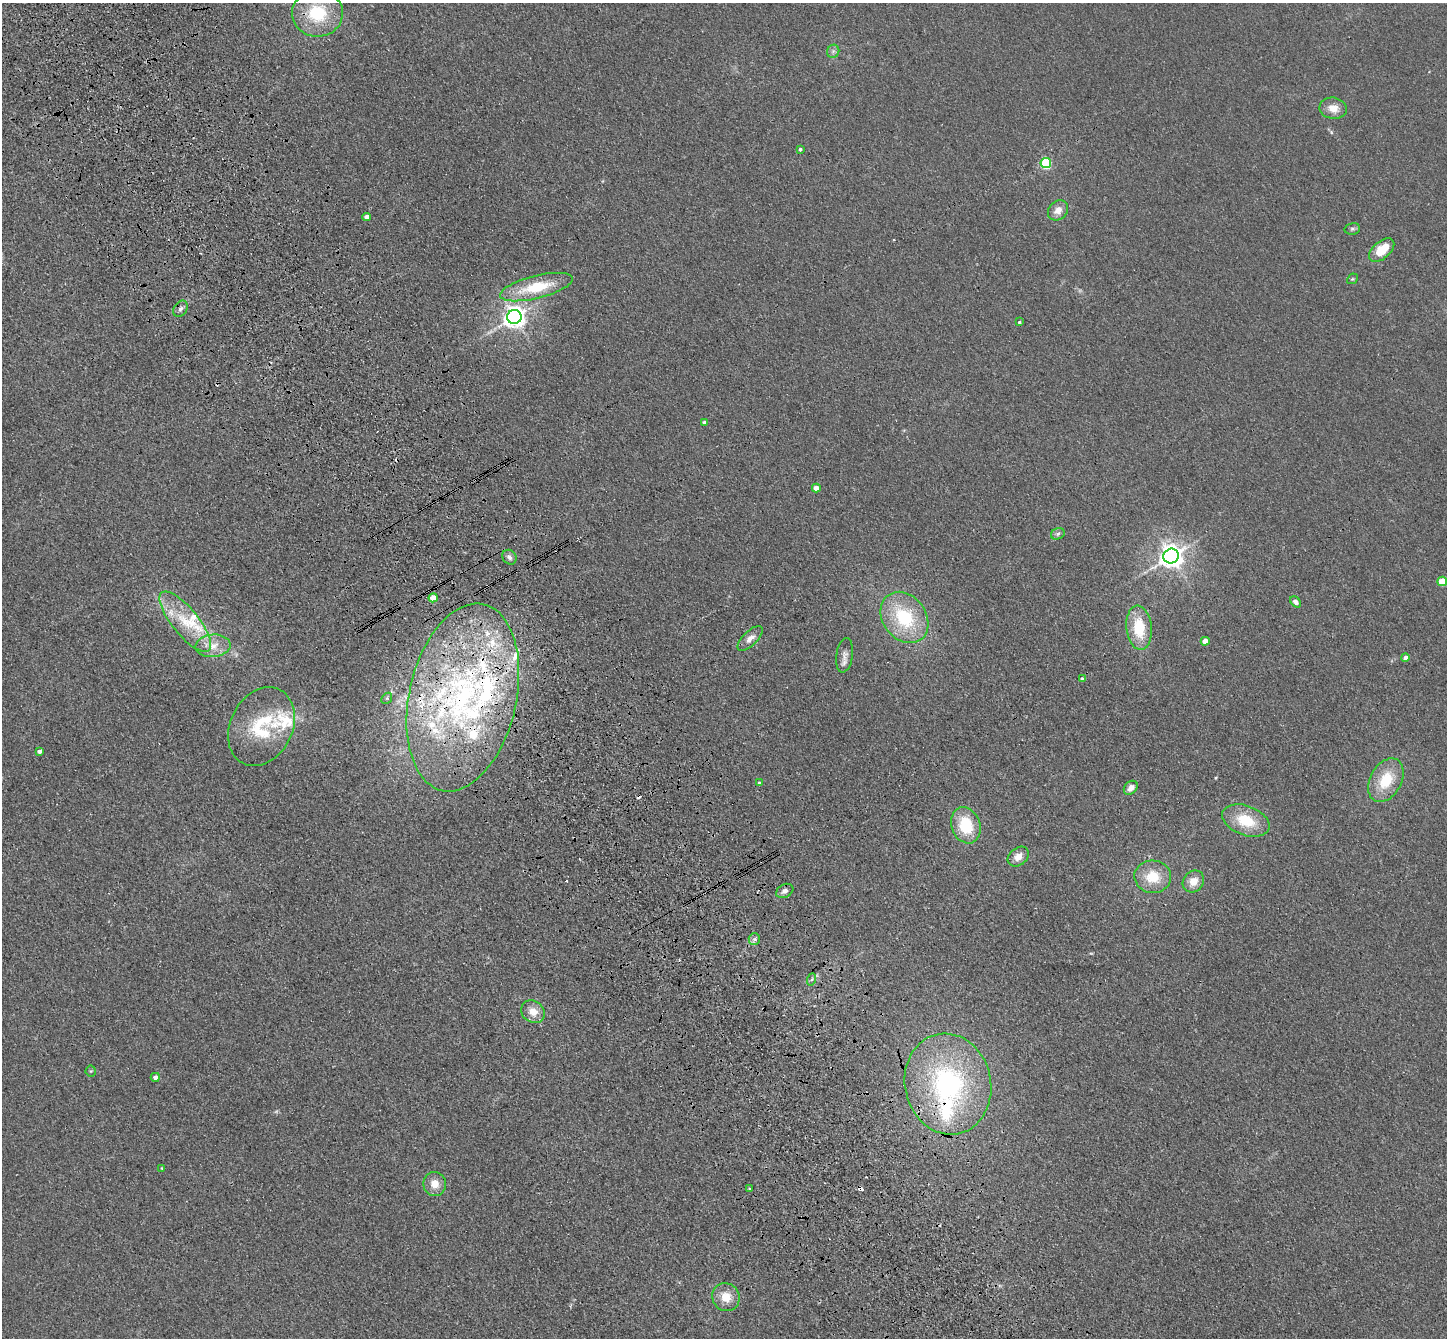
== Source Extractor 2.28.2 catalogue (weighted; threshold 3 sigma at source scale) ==
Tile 11 of 4 x 4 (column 3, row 3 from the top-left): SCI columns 2994-4438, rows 1559-2894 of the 5985 x 5924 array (HDU 1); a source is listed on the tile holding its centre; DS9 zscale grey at full resolution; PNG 1449 x 1340 px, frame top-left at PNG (2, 3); each listed source drawn as its Kron ellipse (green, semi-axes under 4 px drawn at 4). Shown black and unused: <1% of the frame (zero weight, under 3 of 4 exposures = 6% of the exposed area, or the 3 px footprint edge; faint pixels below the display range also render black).
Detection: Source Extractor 2.28.2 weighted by HDU 2 'WHT'; one run over the whole footprint, this tile lists its part. Background 0.0407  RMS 0.0058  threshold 0.0263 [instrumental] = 3 sigma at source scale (4.5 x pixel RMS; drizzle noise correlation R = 1.50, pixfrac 1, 0.05/0.05 arcsec/px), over >= 5 px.
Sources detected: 83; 9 cosmic-ray / hot-pixel residue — neither listed nor drawn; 20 inside a brighter listed object's ellipse — not listed separately; the other 54 listed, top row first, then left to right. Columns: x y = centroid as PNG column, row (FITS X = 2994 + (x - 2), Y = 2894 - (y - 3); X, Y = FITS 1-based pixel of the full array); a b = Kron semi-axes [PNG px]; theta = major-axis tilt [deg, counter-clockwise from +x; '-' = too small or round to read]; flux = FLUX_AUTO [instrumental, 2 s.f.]
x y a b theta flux
317 13 25 23 0 31
833 51 7 6 - 1.6
1333 108 14 10 -8 6.6
800 149 4 3 - 1.1
1046 163 5 5 - 53
1058 210 11 9 48 4.8
367 217 4 4 - 3.8
1352 229 8 5 14 1.3
1382 250 15 8 41 14
1352 279 6 4 42 0.86
536 287 37 11 14 26
180 309 9 6 55 2.2
514 317 7 7 - 420
1019 322 3 3 - 0.79
705 422 3 3 - 1.7
816 488 4 4 - 5.4
1058 534 7 5 24 1.3
1171 556 8 7 - 490
509 557 8 6 -52 2.2
1442 581 5 5 - 15
433 598 4 4 - 11
1296 602 6 4 -48 2.6
904 617 27 21 -54 40
185 622 37 13 -51 21
1139 628 22 12 -84 22
750 638 16 7 44 4
1205 641 4 4 - 6.7
213 646 17 11 4 8.4
844 655 17 8 82 4
1405 658 4 4 - 3.7
1082 679 4 3 - 1.8
463 697 95 53 77 210
387 698 6 4 46 0.92
261 726 41 31 63 39
39 751 4 4 - 2.5
1386 780 23 15 61 20
759 783 4 3 - 1.3
1131 788 8 6 44 3.8
1246 821 25 14 -20 20
966 825 18 14 -70 23
1018 857 12 8 39 5.3
1153 877 18 16 -4 16
1193 881 11 10 - 7.3
785 891 9 6 28 2.6
754 939 6 5 - 1.7
812 979 6 4 71 1.1
533 1012 12 10 -37 7.4
91 1071 5 5 - 0.79
155 1077 4 4 - 3.8
948 1084 51 43 -78 120
162 1168 3 3 - 0.61
435 1184 12 11 - 6.6
750 1189 3 3 - 0.69
726 1297 14 13 - 9.4
Overlapping masked pixels (flux is a lower limit): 2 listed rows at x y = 463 697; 948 1084